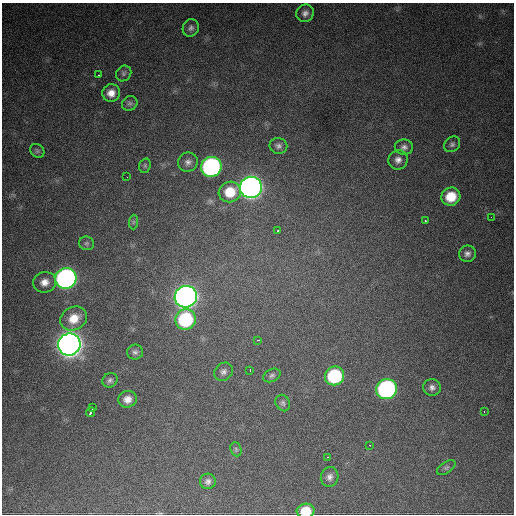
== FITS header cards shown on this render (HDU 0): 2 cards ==
NAXIS1  =                  512 / Axis length
NAXIS2  =                  512 / Axis length

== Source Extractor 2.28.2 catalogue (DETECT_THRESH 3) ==
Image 512 x 512 px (HDU 0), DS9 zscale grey, 1 PNG px = 1 image px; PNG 516 x 516 px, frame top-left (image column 1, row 512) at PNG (2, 3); each listed source drawn as its Kron ellipse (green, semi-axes under 4 px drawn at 4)
Background 1130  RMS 29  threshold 86.4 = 3 sigma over >= 5 px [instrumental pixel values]
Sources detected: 51; all 51 listed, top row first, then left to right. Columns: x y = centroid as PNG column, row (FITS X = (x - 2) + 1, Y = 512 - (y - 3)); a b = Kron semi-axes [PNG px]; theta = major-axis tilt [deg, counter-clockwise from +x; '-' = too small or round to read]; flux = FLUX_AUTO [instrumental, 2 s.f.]
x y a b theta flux
305 13 9 8 - 9.2e+03
191 28 9 8 - 6.9e+03
124 73 8 7 - 5.1e+03
98 75 3 2 - 2.1e+03
111 93 9 8 - 1.7e+04
130 103 8 7 - 5.5e+03
452 144 9 7 43 5.9e+03
278 146 9 8 - 7.0e+03
404 147 9 7 -1 8.4e+03
37 151 8 6 -37 3.8e+03
398 160 10 9 - 1.2e+04
188 162 10 9 - 9.6e+03
145 166 7 5 71 3.5e+03
211 167 10 10 - 5.0e+05
127 177 2 2 - 1.6e+03
251 187 11 10 - 1.5e+06
230 192 11 10 - 4.8e+04
451 197 10 9 - 4.8e+04
491 217 2 2 - 1.8e+03
425 221 3 2 - 2.7e+03
133 222 7 4 89 3.7e+03
278 231 3 3 - 4.1e+03
86 243 7 6 - 4.6e+03
467 254 8 8 - 8.1e+03
66 278 11 10 - 7.3e+05
45 282 12 10 17 1.7e+04
186 297 11 10 - 1.7e+06
74 318 14 11 28 3.5e+04
185 319 10 10 - 1.7e+05
258 340 4 2 - 5.8e+03
69 344 11 11 - 2.6e+06
135 352 8 7 - 5.9e+03
250 370 3 2 - 2.4e+03
224 372 10 8 41 8.0e+03
272 375 9 6 25 5.3e+03
334 376 10 9 - 1.5e+05
110 380 8 7 - 5.6e+03
432 387 9 8 - 8.3e+03
386 389 10 10 - 4.5e+05
127 399 9 8 - 1.6e+04
283 403 8 6 -64 5.4e+03
93 408 4 3 - 3.6e+04
91 412 5 3 - 5.3e+04
484 412 2 2 - 4.9e+03
370 445 3 2 - 2.0e+03
236 449 7 5 -69 3.8e+03
328 457 3 2 - 3.8e+03
446 468 10 5 33 4.3e+03
330 477 10 8 76 9.6e+03
208 481 8 7 - 7.4e+03
306 511 9 7 5 4.1e+04
At the frame edge (FLAGS 8, measured only in part): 1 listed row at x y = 306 511